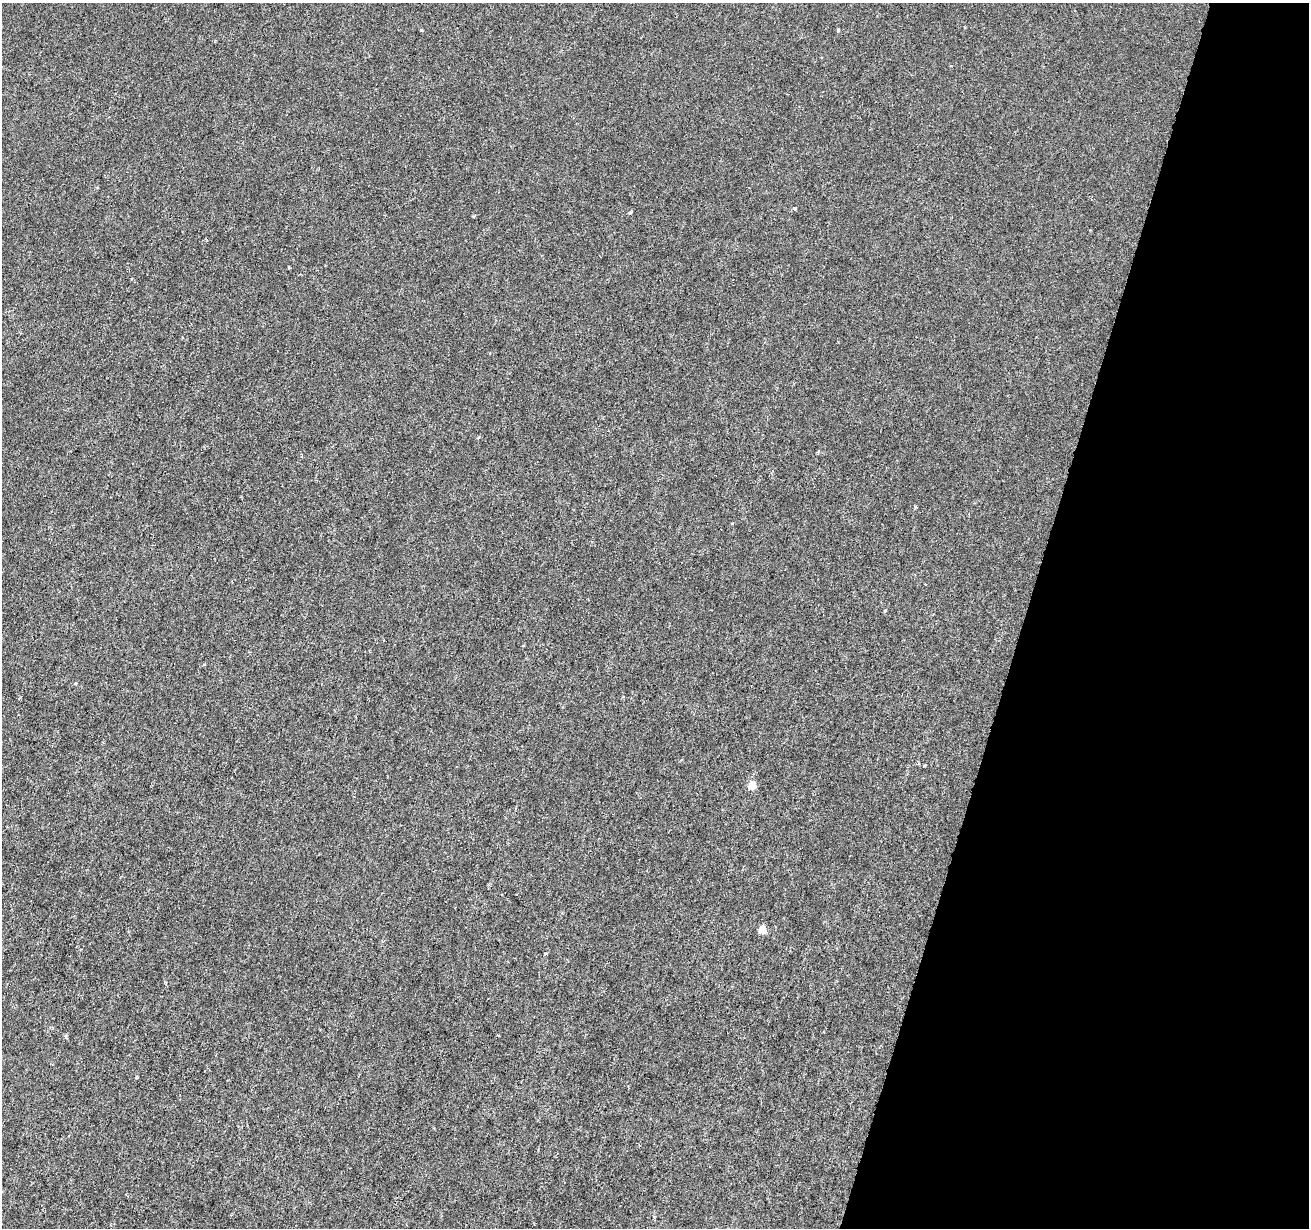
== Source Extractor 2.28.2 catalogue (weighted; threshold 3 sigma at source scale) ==
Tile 8 of 4 x 4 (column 4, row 2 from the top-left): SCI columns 3921-5227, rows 2674-3899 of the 5238 x 5411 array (HDU 1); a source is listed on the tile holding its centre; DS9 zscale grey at full resolution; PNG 1311 x 1230 px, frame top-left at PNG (2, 3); no overlay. Shown black and unused: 22% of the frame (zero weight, under 3 of 6 exposures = <1% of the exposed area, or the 3 px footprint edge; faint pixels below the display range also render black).
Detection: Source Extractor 2.28.2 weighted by HDU 2 'WHT'; one run over the whole footprint, this tile lists its part. Background -2.38e-04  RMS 0.0015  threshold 0.00616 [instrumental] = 3 sigma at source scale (4.09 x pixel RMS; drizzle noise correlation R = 1.36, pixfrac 0.8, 0.0396/0.0396 arcsec/px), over >= 5 px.
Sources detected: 15; all 15 listed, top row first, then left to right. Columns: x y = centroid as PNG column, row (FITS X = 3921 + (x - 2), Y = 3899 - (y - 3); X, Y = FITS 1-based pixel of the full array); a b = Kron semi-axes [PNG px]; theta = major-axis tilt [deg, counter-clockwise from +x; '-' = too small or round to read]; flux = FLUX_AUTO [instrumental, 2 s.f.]
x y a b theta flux
422 30 5 3 - 0.13
838 30 3 3 - 0.29
794 208 4 3 - 0.3
630 213 4 3 - 0.25
289 267 4 3 - 0.13
818 452 5 3 - 0.16
916 507 4 3 - 0.13
732 523 4 3 - 0.13
885 610 5 3 - 0.1
384 640 3 2 - 0.21
925 765 5 3 - 0.14
752 785 5 5 - 3.4
762 929 5 5 - 3.2
545 953 3 3 - 0.25
66 1036 6 4 88 0.19
Unlisted compact peaks at least as high as the median listed source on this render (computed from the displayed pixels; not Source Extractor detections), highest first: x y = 136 1077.